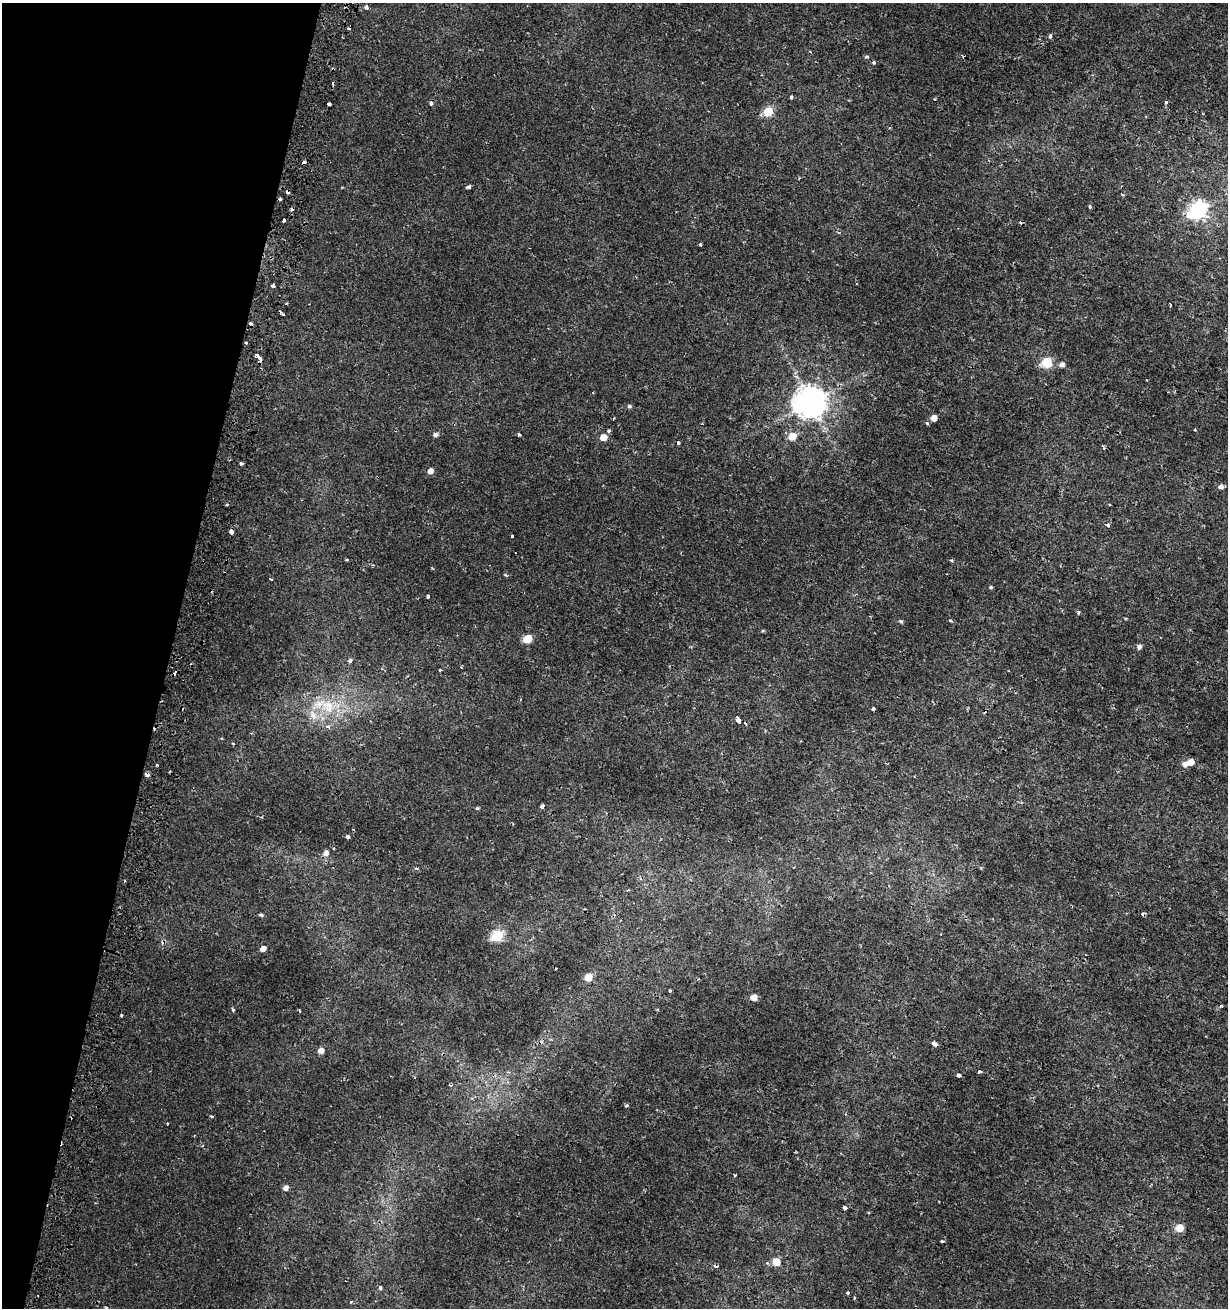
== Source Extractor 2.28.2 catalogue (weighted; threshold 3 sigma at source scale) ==
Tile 9 of 4 x 4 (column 1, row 3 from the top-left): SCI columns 320-1545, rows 1317-2622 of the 5480 x 5255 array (HDU 1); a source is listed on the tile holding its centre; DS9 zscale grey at full resolution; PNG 1230 x 1310 px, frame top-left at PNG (2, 3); no overlay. Shown black and unused: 14% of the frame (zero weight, under 2 of 3 exposures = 2% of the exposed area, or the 3 px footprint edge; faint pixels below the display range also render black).
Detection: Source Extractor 2.28.2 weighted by HDU 2 'WHT'; one run over the whole footprint, this tile lists its part. Background 0.00162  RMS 0.0025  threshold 0.0111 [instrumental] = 3 sigma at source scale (4.5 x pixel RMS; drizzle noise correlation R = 1.50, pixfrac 1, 0.0396/0.0396 arcsec/px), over >= 5 px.
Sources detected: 121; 21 cosmic-ray / hot-pixel residue — not listed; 1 inside a brighter listed object's ellipse — not listed separately; the other 99 listed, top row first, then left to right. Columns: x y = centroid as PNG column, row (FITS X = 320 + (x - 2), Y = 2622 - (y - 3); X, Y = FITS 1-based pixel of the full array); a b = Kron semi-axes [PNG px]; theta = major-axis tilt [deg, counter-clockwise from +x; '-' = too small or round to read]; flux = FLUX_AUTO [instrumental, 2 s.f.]
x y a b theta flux
366 7 4 4 - 0.74
1050 36 6 4 80 0.47
963 56 3 3 - 0.26
867 57 6 3 9 0.3
873 62 4 4 - 0.43
791 97 3 3 - 0.7
1166 102 4 3 - 0.51
431 103 4 3 - 1.1
329 104 4 3 - 0.98
768 112 6 5 - 10
469 187 4 3 - 1.5
280 199 4 3 - 1.2
1090 206 5 3 - 0.28
1198 210 9 7 35 69
284 220 3 3 - 0.9
1020 223 3 3 - 0.37
700 245 4 3 - 0.28
273 286 4 3 - 0.97
1170 305 3 3 - 0.74
283 314 4 3 - 3.2
251 323 3 3 - 1.4
246 342 3 2 - 0.46
256 355 3 3 - 1.6
259 358 4 3 - 6.2
1047 362 6 5 - 14
1062 364 5 5 - 0.95
1147 380 3 3 - 0.49
810 402 10 9 - 450
629 406 6 4 -15 0.42
934 418 5 5 - 2.3
613 419 3 3 - 0.21
927 423 4 3 - 0.27
1195 430 3 3 - 0.21
609 431 5 4 - 0.34
435 435 5 5 - 0.6
519 435 4 3 - 0.4
792 436 6 6 - 3.9
603 437 5 5 - 2.7
678 443 4 3 - 0.36
241 463 3 3 - 2.6
430 471 5 4 - 1.5
1221 487 6 5 - 0.89
1108 525 3 3 - 1.2
231 531 4 3 - 3.2
512 536 3 3 - 0.46
346 560 4 2 - 0.25
951 560 5 3 - 0.24
373 565 4 3 - 0.26
505 574 3 3 - 0.71
270 579 3 3 - 0.76
991 587 4 4 - 0.34
428 596 4 3 - 0.73
1078 612 5 4 - 0.32
1125 618 4 3 - 0.26
951 620 4 3 - 0.33
901 621 5 4 - 0.35
527 639 6 5 - 8.1
1139 646 6 5 - 0.69
350 661 6 4 64 0.42
461 667 4 2 - 0.17
440 670 3 3 - 0.28
328 706 22 14 -21 6.2
873 709 3 3 - 0.45
313 715 13 7 -70 1.8
738 720 4 3 - 1.7
328 727 7 5 -18 0.88
233 743 4 2 - 0.18
1190 762 5 5 - 2.9
1185 764 6 6 - 1
147 775 4 3 - 1.3
542 806 4 4 - 2
477 808 4 4 - 0.29
347 837 3 3 - 1.1
326 853 6 6 - 1
261 915 5 3 - 0.6
497 936 6 5 - 22
263 948 5 4 - 1.5
556 969 3 3 - 0.39
588 977 5 5 - 4.4
670 991 3 3 - 0.55
753 997 5 5 - 2.6
233 1010 5 3 - 0.3
299 1011 4 2 - 0.24
934 1044 6 4 -46 0.94
321 1050 5 5 - 1.8
979 1072 4 3 - 1.2
958 1075 3 3 - 0.64
626 1105 5 3 - 0.37
211 1116 4 3 - 0.36
735 1175 4 2 - 0.22
286 1188 6 5 - 0.93
845 1208 4 3 - 0.64
1179 1228 6 5 - 4.9
942 1242 3 3 - 0.48
776 1262 5 5 - 4.6
380 1288 5 4 - 0.43
847 1293 3 3 - 0.47
854 1298 4 3 - 0.19
106 1308 3 3 - 0.38
Overlapping masked pixels (flux is a lower limit): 6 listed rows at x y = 283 314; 251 323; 246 342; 259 358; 147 775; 934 1044
Isophote crosses this tile's border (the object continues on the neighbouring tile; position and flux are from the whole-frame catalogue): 1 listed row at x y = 106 1308